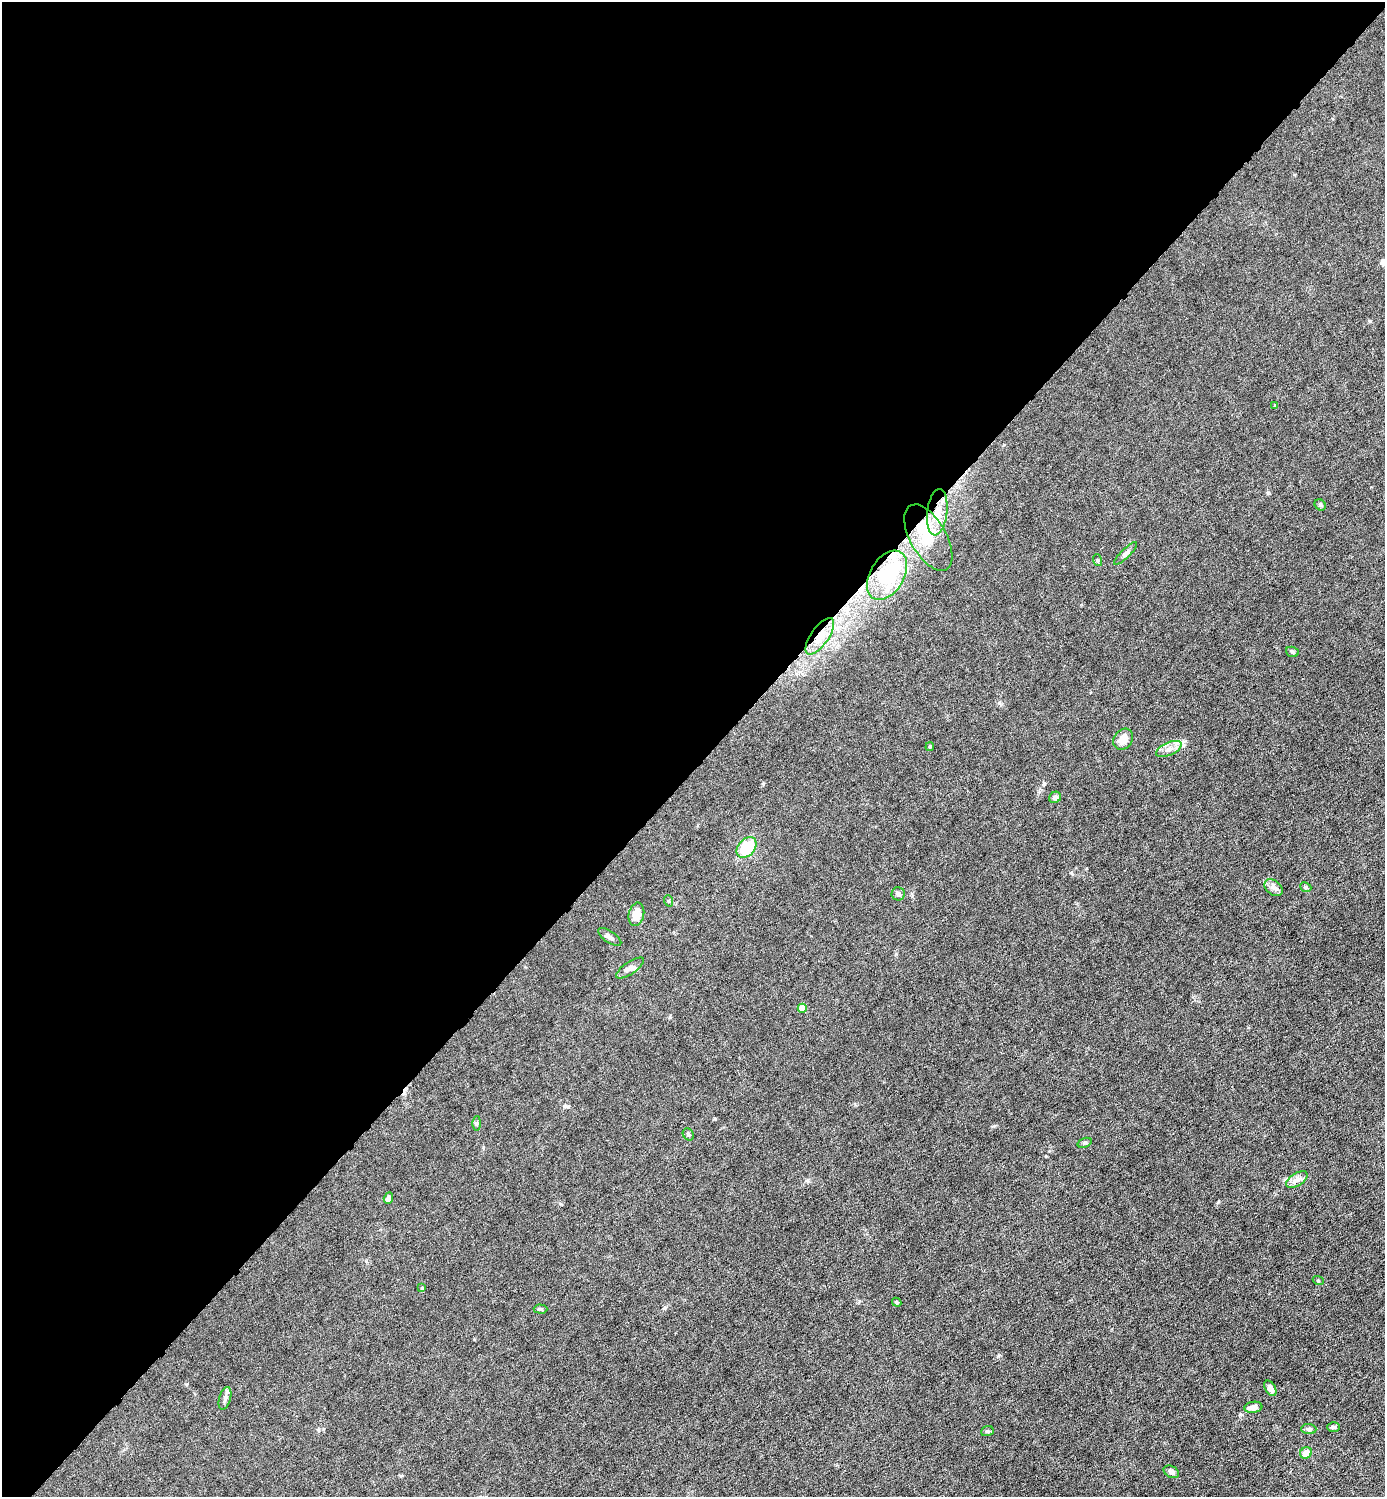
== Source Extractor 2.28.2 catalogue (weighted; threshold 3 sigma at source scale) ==
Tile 2 of 4 x 4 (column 2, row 1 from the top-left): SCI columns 1536-2918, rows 4486-5980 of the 5980 x 5980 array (HDU 1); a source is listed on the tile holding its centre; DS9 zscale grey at full resolution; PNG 1387 x 1499 px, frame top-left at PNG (2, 2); each listed source drawn as its Kron ellipse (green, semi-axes under 4 px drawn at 4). Shown black and unused: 51% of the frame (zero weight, under 6 of 12 exposures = <1% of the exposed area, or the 3 px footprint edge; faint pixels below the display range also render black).
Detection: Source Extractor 2.28.2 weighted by HDU 2 'WHT'; one run over the whole footprint, this tile lists its part. Background 0.0152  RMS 0.0031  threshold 0.0127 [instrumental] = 3 sigma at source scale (4.09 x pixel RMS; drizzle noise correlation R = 1.36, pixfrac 0.8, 0.05/0.05 arcsec/px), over >= 5 px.
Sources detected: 45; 3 inside a brighter object's white glare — neither listed nor drawn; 3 inside a brighter listed object's ellipse — not listed separately; the other 39 listed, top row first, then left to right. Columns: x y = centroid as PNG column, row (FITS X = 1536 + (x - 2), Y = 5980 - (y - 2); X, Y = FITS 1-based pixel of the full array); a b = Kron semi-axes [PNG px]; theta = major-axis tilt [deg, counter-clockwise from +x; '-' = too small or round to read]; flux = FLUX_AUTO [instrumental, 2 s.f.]
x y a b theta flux
1275 405 4 3 - 0.22
1320 505 6 5 - 0.44
937 512 23 10 83 5.3
928 538 36 18 -60 6.8
1126 553 16 4 45 0.96
1097 560 6 4 -72 0.39
887 575 27 17 59 11
820 636 21 9 55 3.8
1292 652 6 5 - 0.43
1123 739 11 9 52 3.3
930 747 4 3 - 0.33
1169 749 14 6 24 1.7
1055 797 6 5 - 0.93
747 847 11 8 48 10
1306 887 6 4 -24 0.44
1273 888 10 7 -39 1.1
898 894 6 6 - 0.65
669 901 6 3 -71 0.31
636 914 12 7 78 3.6
610 937 13 5 -35 1
630 968 16 6 34 1.3
802 1008 4 4 - 2.6
477 1123 7 4 89 0.44
688 1134 6 5 - 0.48
1085 1143 7 4 20 0.48
1297 1179 12 6 33 1.5
388 1198 6 4 72 1.1
1318 1280 5 3 - 0.25
422 1288 4 4 - 0.24
897 1302 5 4 - 0.39
540 1309 7 4 -2 0.52
1270 1388 8 5 -60 1.5
225 1398 12 5 73 1
1253 1407 9 5 7 1.9
1334 1427 6 4 -2 0.51
1309 1429 7 5 -2 0.9
987 1431 6 5 - 0.42
1306 1453 6 5 - 2.5
1171 1472 8 5 -29 0.92
Overlapping masked pixels (flux is a lower limit): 3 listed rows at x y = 937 512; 887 575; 820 636
Unlisted compact peaks at least as high as the median listed source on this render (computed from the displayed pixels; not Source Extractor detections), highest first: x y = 1370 321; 763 784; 998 1356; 993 1126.